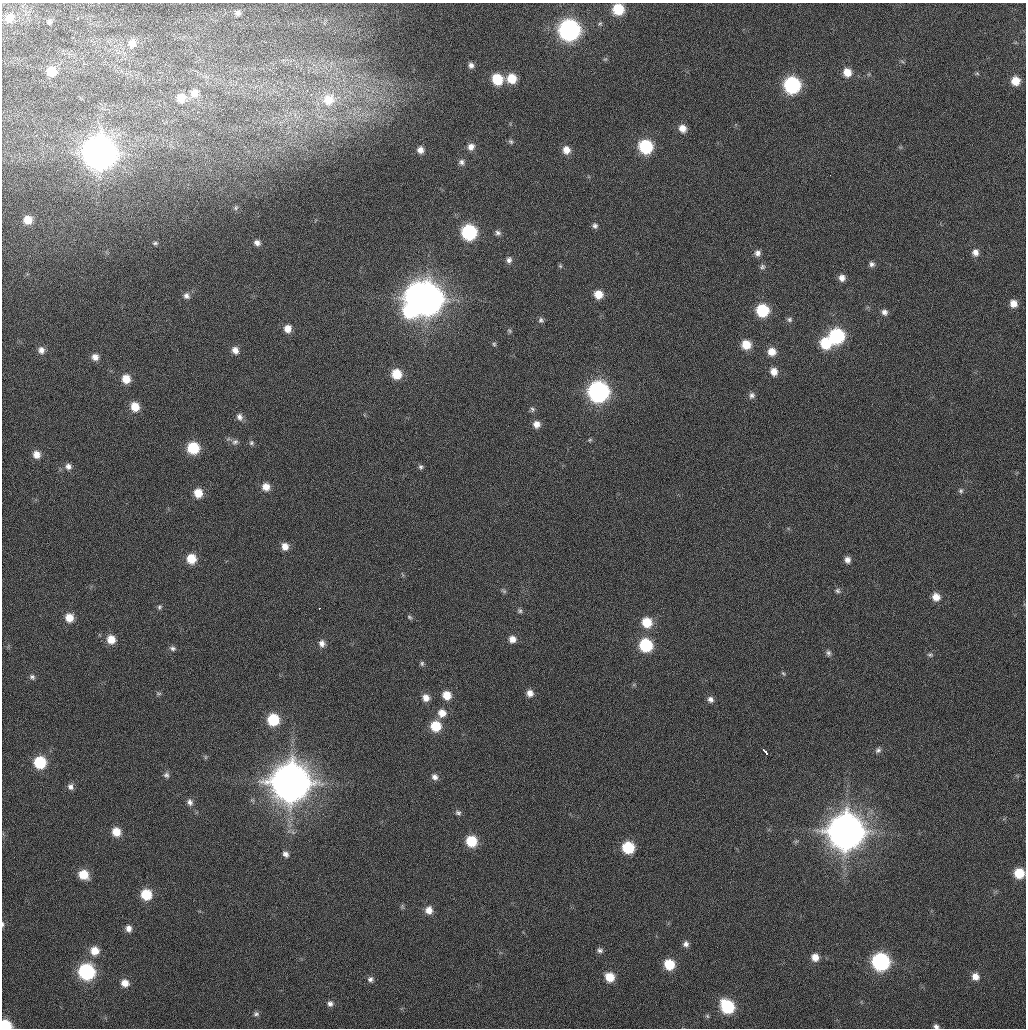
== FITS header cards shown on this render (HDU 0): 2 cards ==
NAXIS1  =                 1024 / Comment
NAXIS2  =                 1026 / Comment

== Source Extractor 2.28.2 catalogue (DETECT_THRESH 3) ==
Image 1024 x 1026 px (HDU 0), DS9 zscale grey, 1 PNG px = 1 image px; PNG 1028 x 1030 px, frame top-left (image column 1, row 1026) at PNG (2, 3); no overlay
Background 23.7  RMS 4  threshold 12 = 3 sigma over >= 5 px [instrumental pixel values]
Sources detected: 152; all 152 listed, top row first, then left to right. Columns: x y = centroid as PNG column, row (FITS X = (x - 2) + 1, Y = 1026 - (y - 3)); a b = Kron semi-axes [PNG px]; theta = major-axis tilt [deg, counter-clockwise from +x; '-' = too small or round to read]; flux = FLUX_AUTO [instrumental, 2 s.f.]
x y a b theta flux
618 9 8 8 - 1.0e+04
238 13 8 7 - 1.2e+03
10 18 11 10 - 3.3e+03
78 19 3 3 - 3.9e+03
49 22 8 7 - 7.8e+02
600 24 7 4 47 4.2e+02
569 30 11 10 - 1.1e+05
132 43 12 10 81 2.8e+03
605 59 7 4 43 3.9e+02
902 61 6 4 -21 3.7e+02
471 65 7 6 - 1.1e+03
51 71 10 9 - 6.0e+03
847 72 9 8 - 3.6e+03
977 73 5 5 - 3.4e+02
512 78 9 8 - 5.6e+03
497 79 9 8 - 9.0e+03
1015 81 8 8 - 4.1e+03
792 85 10 9 - 4.4e+04
194 93 11 11 - 2.9e+03
181 98 10 10 - 3.9e+03
328 99 19 17 32 8.4e+03
682 128 8 7 - 2.3e+03
511 142 7 6 - 5.5e+02
471 147 8 8 - 1.8e+03
646 147 9 9 - 2.1e+04
420 150 8 8 - 1.8e+03
566 150 9 8 - 2.5e+03
99 153 13 12 - 6.2e+05
461 162 8 8 - 1.0e+03
236 208 6 5 - 3.9e+02
28 220 9 8 - 3.8e+03
595 226 7 6 - 8.1e+02
469 232 9 9 - 3.2e+04
498 233 7 6 - 8.3e+02
155 243 8 5 7 6.1e+02
257 243 7 6 - 1.2e+03
975 252 8 7 - 1.5e+03
758 253 8 7 - 1.2e+03
509 260 8 7 - 1.1e+03
872 264 7 7 - 9.6e+02
560 266 6 5 - 4.0e+02
762 267 8 7 - 6.9e+02
842 278 8 7 - 1.8e+03
598 294 8 8 - 4.0e+03
417 295 10 9 - 1.4e+05
186 296 8 8 - 1.2e+03
427 299 12 11 - 5.3e+05
1013 303 7 6 - 2.1e+03
762 310 9 9 - 1.5e+04
410 311 20 17 -61 3.2e+04
884 312 8 8 - 1.2e+03
789 319 7 7 - 6.7e+02
541 320 7 6 - 7.3e+02
288 329 8 8 - 2.6e+03
509 331 7 5 -46 4.8e+02
837 336 10 9 - 3.2e+04
826 343 10 9 - 1.1e+04
494 344 5 5 - 4.5e+02
746 345 9 8 - 5.0e+03
41 350 8 7 - 1.4e+03
235 350 9 8 - 2.0e+03
772 352 9 8 - 3.1e+03
95 357 8 8 - 1.9e+03
774 372 9 8 - 2.5e+03
396 374 9 8 - 6.4e+03
126 379 9 9 - 4.1e+03
598 392 11 10 - 1.0e+05
752 395 8 7 - 1.0e+03
135 407 9 8 - 4.4e+03
532 409 8 6 -80 7.0e+02
239 417 9 8 - 1.3e+03
536 424 8 8 - 2.1e+03
590 440 7 5 21 4.3e+02
235 442 9 7 29 9.8e+02
251 443 7 6 - 5.9e+02
193 448 9 9 - 1.2e+04
36 454 9 8 - 2.5e+03
68 466 9 8 - 1.4e+03
421 467 7 6 - 6.6e+02
266 487 8 7 - 2.6e+03
961 491 7 6 - 6.3e+02
198 493 8 8 - 4.0e+03
285 546 9 8 - 2.3e+03
191 559 9 8 - 5.5e+03
847 560 8 7 - 1.5e+03
504 591 8 5 -27 5.4e+02
838 591 7 6 - 6.5e+02
936 597 9 8 - 2.7e+03
159 607 7 6 - 5.8e+02
319 608 2 2 - 1.2e+03
520 611 7 6 - 6.0e+02
410 617 7 5 -40 5.2e+02
69 618 9 8 - 3.7e+03
647 622 10 9 - 6.7e+03
111 639 10 9 - 3.9e+03
512 639 8 8 - 2.0e+03
322 643 10 8 -77 1.7e+03
646 645 9 9 - 1.8e+04
173 648 8 6 -18 8.3e+02
828 653 8 6 -57 8.3e+02
930 655 8 6 7 5.6e+02
422 663 6 6 - 5.7e+02
783 673 6 3 -45 3.5e+02
32 677 8 7 - 8.6e+02
159 693 8 4 0 4.6e+02
530 693 8 7 - 1.8e+03
447 695 9 8 - 4.0e+03
426 698 9 8 - 2.2e+03
710 699 8 7 - 1.2e+03
442 713 10 10 - 2.9e+03
273 720 9 9 - 1.3e+04
436 726 10 9 - 7.7e+03
878 750 8 6 41 8.1e+02
765 751 6 3 -47 9.2e+03
205 757 6 4 -90 3.9e+02
40 762 9 9 - 1.3e+04
166 775 8 7 - 9.2e+02
435 777 9 8 - 1.3e+03
291 782 14 13 - 1.0e+06
70 787 8 7 - 1.2e+03
190 802 10 8 -70 1.3e+03
458 813 8 6 -25 7.4e+02
846 831 13 13 - 8.1e+05
116 832 9 8 - 4.1e+03
471 841 9 8 - 9.5e+03
796 841 7 4 19 3.8e+02
628 847 8 8 - 1.3e+04
285 854 9 7 -47 1.1e+03
1019 873 8 8 - 7.0e+03
83 874 10 8 -33 5.5e+03
146 894 9 9 - 8.7e+03
402 906 7 4 -72 4.0e+02
429 910 9 8 - 2.3e+03
3 924 7 4 -86 5.0e+02
128 928 8 7 - 1.6e+03
686 944 8 7 - 1.2e+03
600 950 8 7 - 8.1e+02
95 951 10 10 - 3.9e+03
815 957 9 8 - 2.6e+03
881 962 10 10 - 5.4e+04
669 964 9 8 - 8.3e+03
87 972 10 9 - 4.1e+04
610 977 9 8 - 5.2e+03
975 977 9 8 - 2.3e+03
370 979 8 7 - 1.0e+03
125 983 9 8 - 2.4e+03
330 1004 9 8 - 1.2e+03
727 1006 11 9 -51 2.0e+04
256 1014 8 7 - 8.4e+02
707 1016 7 5 -46 5.1e+02
5 1026 7 7 - 1.5e+04
936 1026 7 5 -17 8.4e+02
At the frame edge (FLAGS 8, measured only in part): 5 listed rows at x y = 618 9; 1019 873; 3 924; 5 1026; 936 1026